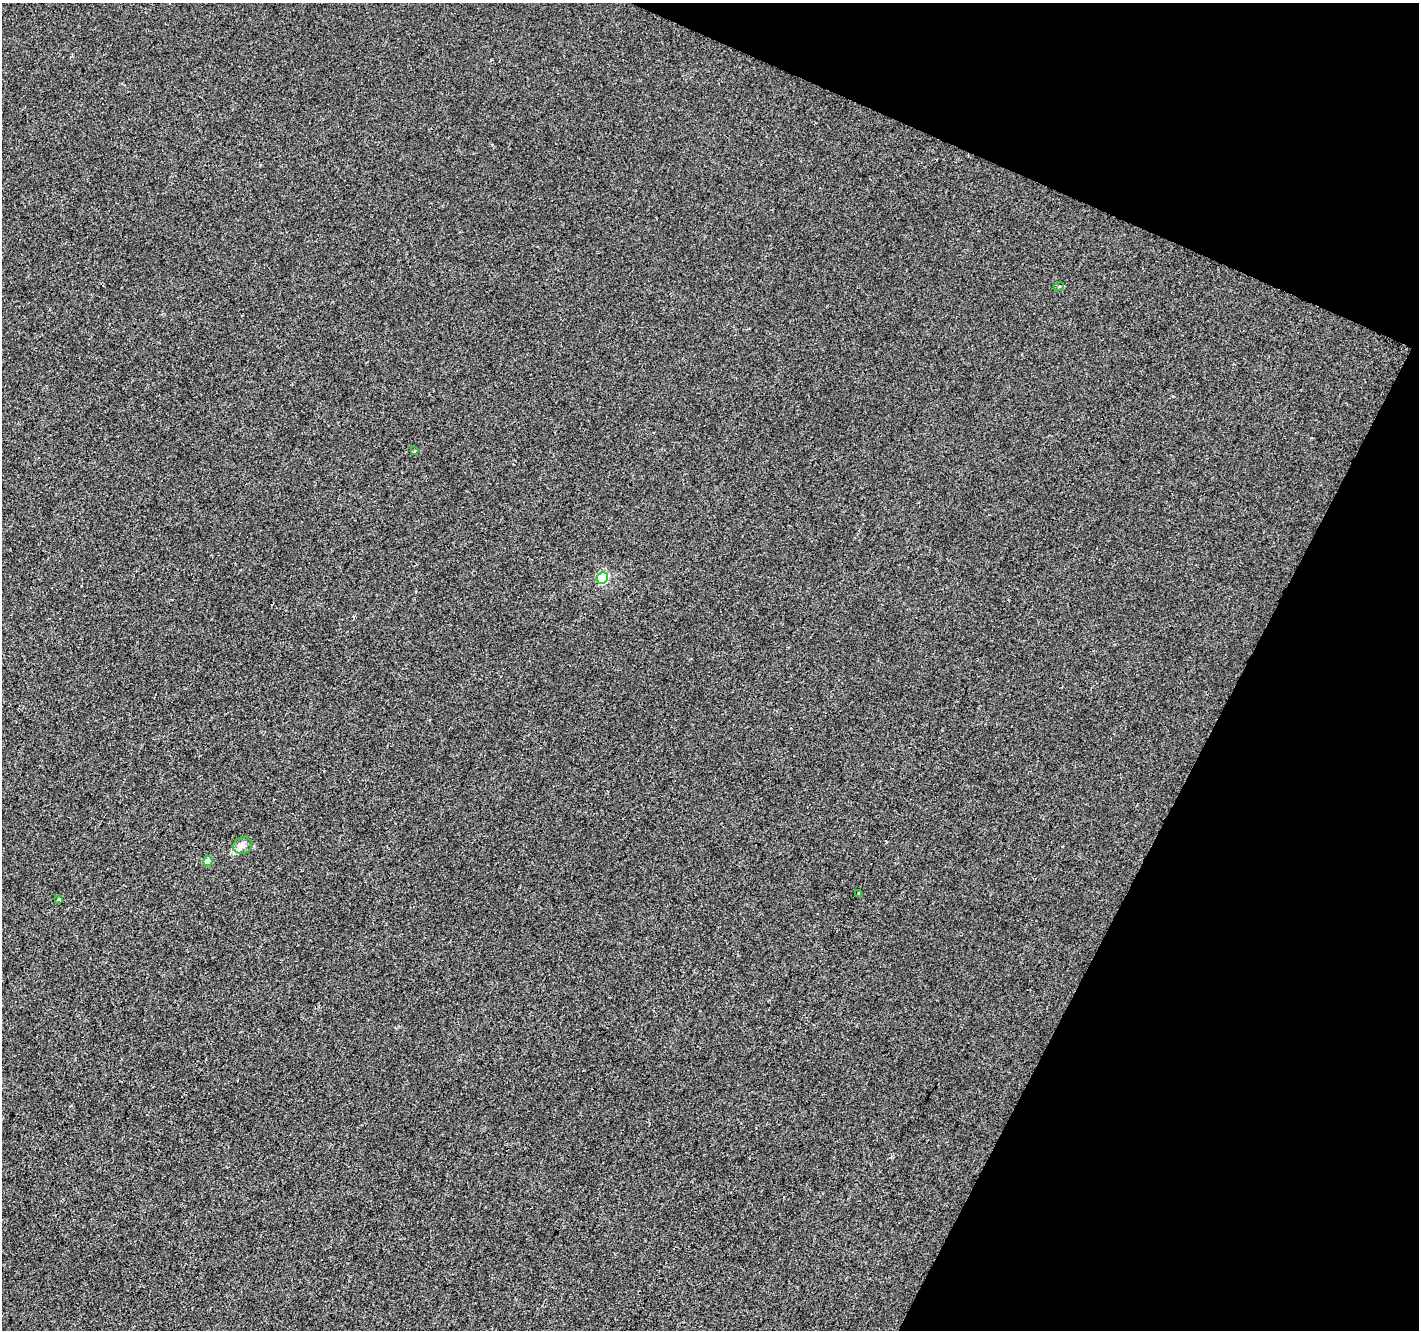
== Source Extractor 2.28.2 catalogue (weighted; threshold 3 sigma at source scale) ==
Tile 8 of 4 x 4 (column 4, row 2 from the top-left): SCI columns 4258-5674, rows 2928-4255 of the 5674 x 5788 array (HDU 1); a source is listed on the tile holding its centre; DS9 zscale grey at full resolution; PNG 1421 x 1332 px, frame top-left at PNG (2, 3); each listed source drawn as its Kron ellipse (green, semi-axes under 4 px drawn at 4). Shown black and unused: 21% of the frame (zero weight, under 2 of 3 exposures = <1% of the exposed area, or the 3 px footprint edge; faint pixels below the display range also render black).
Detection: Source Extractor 2.28.2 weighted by HDU 2 'WHT'; one run over the whole footprint, this tile lists its part. Background -9.49e-05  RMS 0.0042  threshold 0.0189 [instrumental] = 3 sigma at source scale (4.5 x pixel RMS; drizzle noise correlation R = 1.50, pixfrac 1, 0.0396/0.0396 arcsec/px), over >= 5 px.
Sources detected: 7; all 7 listed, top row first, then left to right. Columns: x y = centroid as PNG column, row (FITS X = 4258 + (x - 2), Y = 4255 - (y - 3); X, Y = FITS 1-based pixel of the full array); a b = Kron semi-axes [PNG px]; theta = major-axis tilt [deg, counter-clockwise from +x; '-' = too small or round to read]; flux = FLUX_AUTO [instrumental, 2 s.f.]
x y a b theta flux
1059 286 5 3 - 0.39
415 451 3 2 - 0.55
602 578 6 5 - 34
243 846 10 8 23 2.1
208 861 5 4 - 5.4
858 893 3 3 - 1.2
59 899 4 3 - 1.1